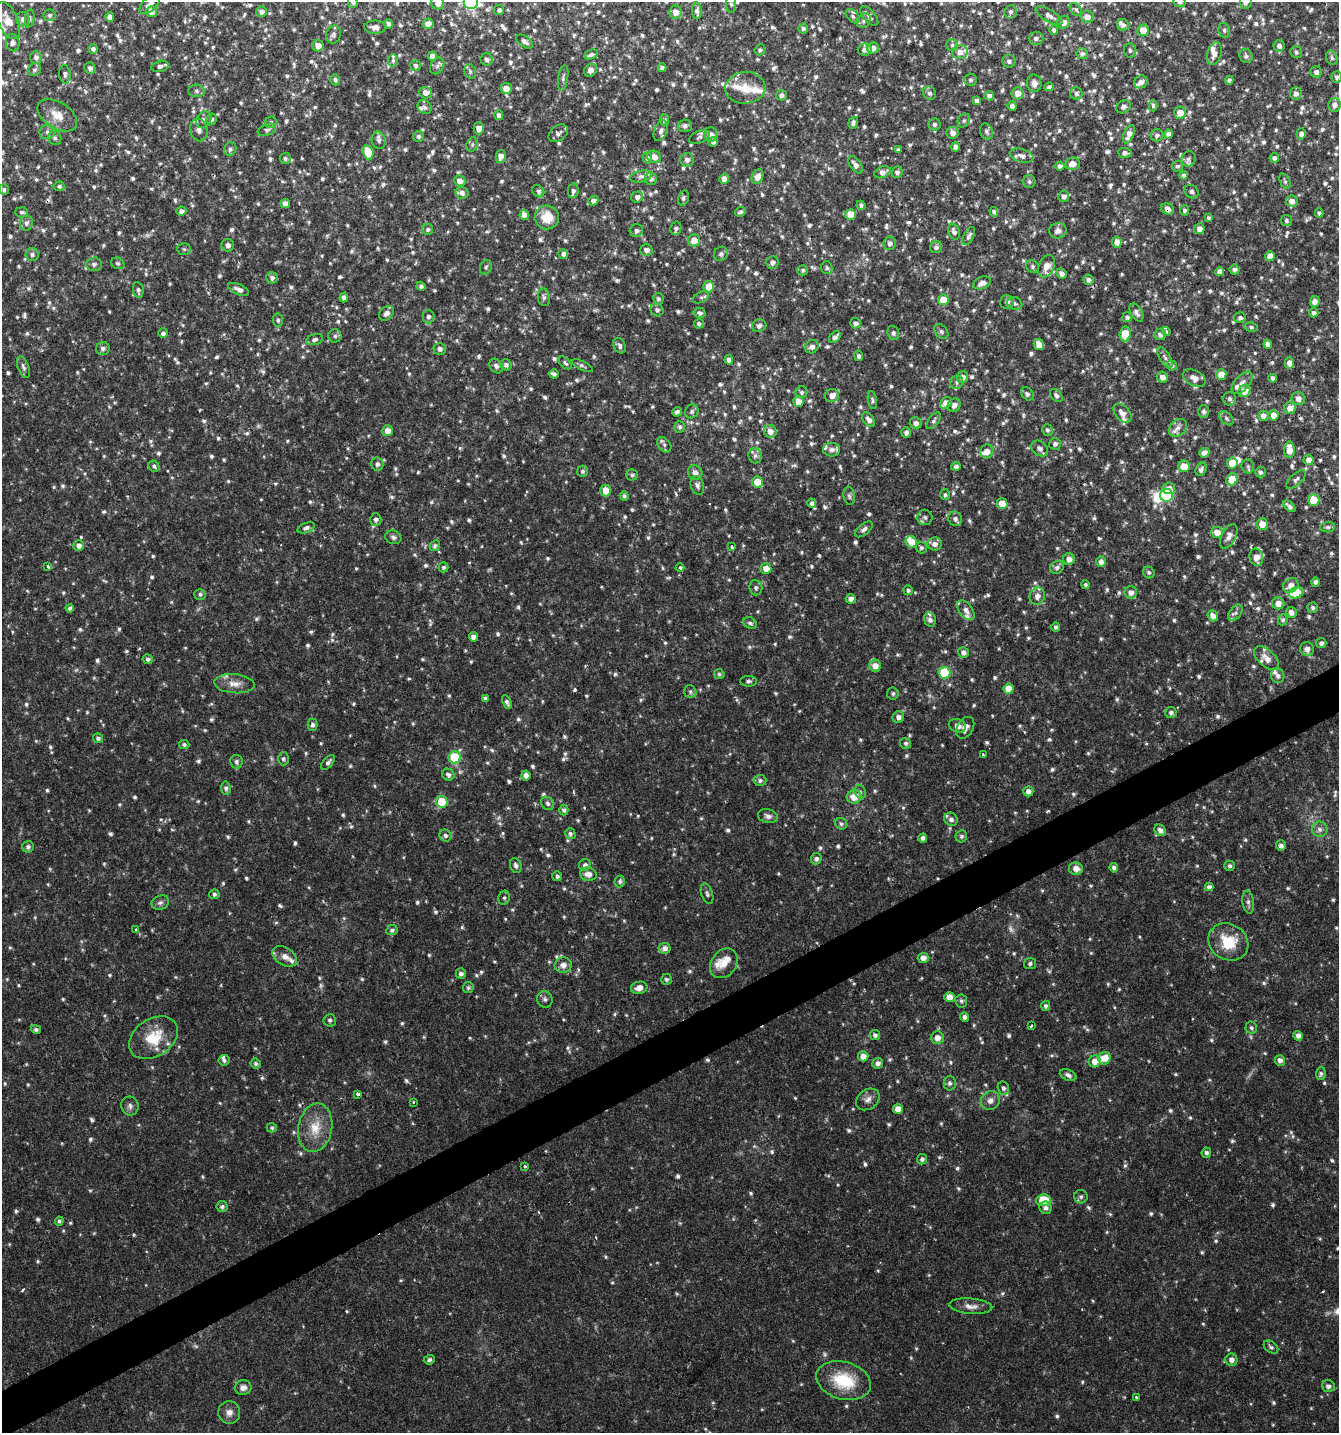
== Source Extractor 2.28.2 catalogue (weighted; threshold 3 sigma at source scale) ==
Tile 7 of 4 x 4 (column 3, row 2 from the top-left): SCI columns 2833-4169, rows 2863-4293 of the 5606 x 5728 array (HDU 1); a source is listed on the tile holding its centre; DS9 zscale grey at full resolution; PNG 1341 x 1435 px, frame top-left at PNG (2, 2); each listed source drawn as its Kron ellipse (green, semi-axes under 4 px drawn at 4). Shown black and unused: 3% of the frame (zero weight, under 2 of 3 exposures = <1% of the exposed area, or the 3 px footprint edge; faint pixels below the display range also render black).
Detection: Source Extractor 2.28.2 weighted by HDU 2 'WHT'; one run over the whole footprint, this tile lists its part. Background 0.0336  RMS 0.0032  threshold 0.0143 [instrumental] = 3 sigma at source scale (4.5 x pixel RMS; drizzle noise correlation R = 1.50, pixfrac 1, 0.0396/0.0396 arcsec/px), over >= 5 px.
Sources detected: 1479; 14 too faint to see at this stretch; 2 inside a brighter object's white glare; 2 cosmic-ray / hot-pixel residue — neither listed nor drawn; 53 inside a brighter listed object's ellipse — not listed separately; of the other 1408, all 500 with FLUX_AUTO >= 0.708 (the completeness limit of this list) listed and drawn (908 fainter detections not listed), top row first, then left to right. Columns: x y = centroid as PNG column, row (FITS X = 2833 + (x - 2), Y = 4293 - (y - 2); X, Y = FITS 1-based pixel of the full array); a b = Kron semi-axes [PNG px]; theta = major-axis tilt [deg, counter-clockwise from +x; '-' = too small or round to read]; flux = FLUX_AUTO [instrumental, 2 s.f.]
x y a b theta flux
353 2 5 5 - 0.82
471 2 7 7 - 87
1179 2 6 5 - 0.94
1246 2 7 6 - 1.5
438 3 6 6 - 2.8
150 4 13 6 43 1.8
731 4 9 5 89 0.76
1076 9 7 5 -49 0.73
499 10 5 5 - 0.95
697 11 8 4 -88 1.3
151 12 5 5 - 2.2
261 12 5 5 - 1.5
675 12 6 6 - 3
1011 12 7 6 - 0.87
49 15 6 6 - 0.79
853 16 8 5 -45 0.83
869 16 12 6 -49 1.2
1049 16 15 6 -30 1.8
110 17 5 4 - 1.8
1087 17 7 6 - 2.1
23 19 7 6 - 1.2
30 19 9 4 82 0.77
8 20 20 10 -66 3.7
864 20 8 6 47 0.99
1064 22 6 6 - 2.2
388 24 5 4 - 0.88
428 24 5 5 - 2.3
1123 25 6 5 - 1.1
375 27 11 6 -1 1.6
803 28 5 5 - 0.81
1054 30 5 4 - 0.79
1143 30 6 5 - 3.8
1224 30 7 5 -77 0.83
333 35 9 7 76 1
1036 38 7 6 - 1.1
525 41 9 5 -35 1.2
13 43 8 7 - 1.5
952 45 6 5 - 0.72
318 46 5 5 - 2.8
1279 46 6 5 - 1.3
873 48 6 5 - 1.8
93 49 5 4 - 0.95
760 50 5 5 - 0.87
865 50 7 6 - 1.5
1130 50 7 6 - 0.87
960 52 8 7 - 2.5
1296 52 6 5 - 0.72
1214 53 12 7 72 2.2
591 54 7 4 20 1.1
1082 54 6 5 - 1
432 56 5 4 - 2.8
1246 56 7 6 - 1
36 57 6 6 - 1.2
1332 58 7 5 -74 0.76
487 59 6 6 - 1.3
393 61 6 5 - 0.76
1009 61 6 6 - 1.1
416 65 5 5 - 0.82
160 66 9 5 13 1
437 66 9 6 58 0.92
90 68 6 5 - 1.2
662 68 4 4 - 1.1
34 70 7 6 - 0.81
590 70 7 6 - 1.3
470 71 7 5 -74 0.76
1316 72 6 5 - 1
65 74 9 5 -84 0.98
1336 77 6 5 - 0.77
563 78 13 5 82 0.94
335 80 5 5 - 0.81
970 80 6 6 - 0.76
1229 80 4 4 - 0.8
1141 82 7 6 - 1.5
1034 83 9 7 -85 1.8
1049 87 4 4 - 0.73
506 88 6 5 - 2.9
745 88 20 16 5 5.6
197 91 8 6 -4 0.98
426 93 6 6 - 2.1
929 93 7 6 - 0.97
1018 93 6 6 - 3
1076 93 6 6 - 0.81
1296 93 6 6 - 1.4
781 95 5 5 - 0.98
989 96 5 5 - 1.2
977 101 4 4 - 1.3
1335 105 7 6 - 1.4
1012 106 5 4 - 1.2
1153 106 5 3 - 0.74
424 107 8 6 -45 1
1124 107 8 6 34 1.1
1180 113 6 6 - 4
57 115 22 13 -32 5
499 115 5 4 - 1.3
212 119 6 5 - 0.84
204 120 9 7 57 1.5
664 120 5 4 - 0.74
964 120 7 6 - 0.74
271 122 6 5 - 0.74
853 123 6 4 72 1
935 124 6 6 - 0.95
685 126 7 6 - 1
479 128 6 5 - 2.2
199 130 11 8 -76 1.8
267 130 10 5 22 1
661 131 11 6 68 1.2
986 131 8 6 -70 0.89
47 132 8 7 - 1.3
558 133 11 7 37 1.2
952 133 6 6 - 1.7
711 134 7 6 - 1.4
1129 134 10 5 67 2.3
1168 134 4 4 - 1.5
1301 134 5 4 - 1.4
1157 135 6 6 - 0.98
418 136 5 5 - 0.79
699 137 11 6 24 1
55 138 7 6 - 0.93
379 140 9 7 -78 1.3
713 142 5 5 - 1
472 144 7 5 71 0.77
956 147 4 4 - 1.6
230 149 7 6 - 0.93
898 150 4 4 - 0.72
368 152 7 5 -72 6.8
1125 153 7 5 -3 1.2
501 156 6 5 - 2.3
1022 156 12 6 -17 1.6
654 157 7 6 - 2.1
285 158 5 5 - 0.79
647 158 5 4 - 0.78
1274 158 5 4 - 1.1
1188 159 8 7 - 0.92
687 160 6 6 - 1.3
1073 164 7 6 - 2.8
855 165 10 5 -53 1.9
1060 166 5 4 - 1.1
1177 166 5 5 - 0.8
883 172 8 5 24 1.8
897 172 6 5 - 0.82
1183 175 4 4 - 0.75
641 176 11 5 13 1.3
757 177 7 5 69 2.4
724 178 5 5 - 2
651 179 6 6 - 1.2
460 181 5 5 - 1.8
1285 181 8 5 -69 0.74
1029 182 6 6 - 0.79
59 186 5 4 - 0.74
4 190 5 5 - 0.71
538 191 6 5 - 0.84
573 191 7 5 81 1.1
1191 192 7 6 - 0.94
462 193 6 6 - 1.4
1064 196 6 5 - 1.3
637 197 6 5 - 1.5
683 198 8 5 75 0.78
593 201 5 4 - 1.5
1292 201 6 5 - 2.1
285 203 5 4 - 2.1
861 205 4 4 - 0.85
1168 209 7 5 -30 1.5
1185 210 5 4 - 0.75
181 211 5 4 - 1.3
22 212 6 5 - 0.83
740 212 6 4 26 0.74
994 212 5 4 - 0.86
1319 213 4 4 - 0.8
851 214 5 5 - 4.7
524 215 5 4 - 1.8
547 217 12 12 - 6.8
1209 218 4 4 - 0.73
1286 220 5 5 - 0.75
26 223 7 6 - 1.2
676 228 7 5 76 0.99
428 229 5 5 - 0.75
1199 229 5 5 - 2
636 231 7 6 - 1.1
1058 231 8 7 - 1.6
954 232 8 5 -69 1.4
969 236 10 5 62 1
694 240 6 6 - 3.5
1117 242 5 5 - 2.6
890 243 6 6 - 1.3
228 245 6 6 - 1.5
936 247 6 5 - 1.1
184 249 7 6 - 0.82
646 250 6 5 - 1.5
563 254 5 4 - 1.2
721 254 7 7 - 1.1
32 255 6 6 - 1.1
1270 256 5 5 - 3
772 262 6 6 - 1.3
118 263 7 5 -27 0.76
94 264 8 7 - 1.2
1032 266 6 6 - 0.85
1047 266 12 7 67 3
486 267 7 5 65 0.73
827 268 6 5 - 0.75
803 270 5 5 - 0.75
1235 270 5 5 - 1.1
1220 271 4 4 - 1.9
1061 274 5 5 - 1.4
272 278 6 5 - 1.1
1088 280 5 5 - 1.3
982 283 9 6 21 2.1
421 286 4 4 - 0.98
709 287 5 5 - 5.7
239 289 11 5 -24 1.6
138 290 8 5 -80 0.92
544 297 9 6 -80 0.98
701 297 8 5 27 0.74
344 298 5 4 - 1.3
658 299 5 5 - 0.74
943 300 5 5 - 5.6
1315 301 5 5 - 2.1
1007 302 7 7 - 1.2
1015 304 8 6 -25 0.87
657 310 7 6 - 0.99
387 313 8 6 41 1.4
699 313 6 5 - 0.95
1136 313 10 5 -60 1.3
1314 313 5 4 - 1.2
428 317 6 6 - 1
1127 317 5 5 - 0.89
1240 318 6 5 - 0.85
278 320 6 5 - 0.72
855 323 5 5 - 1.4
699 324 5 4 - 0.75
759 326 7 6 - 1.3
1251 327 7 5 -12 0.76
1166 331 4 3 - 1.2
941 332 8 6 -51 0.72
163 333 5 4 - 1
893 333 7 5 -72 0.89
1125 334 7 5 84 7.8
1160 334 6 5 - 1.4
335 336 6 6 - 0.86
835 337 7 4 46 1.5
314 339 8 5 14 0.98
1268 344 4 4 - 1.7
1039 345 6 5 - 3
619 346 8 6 -62 1.2
812 347 7 6 - 1.9
103 349 7 6 - 1.1
440 349 6 6 - 1.4
859 356 5 4 - 0.96
1165 357 11 5 -56 1.3
729 360 5 4 - 2
565 363 8 4 -44 0.71
1289 363 6 5 - 2.1
506 365 6 5 - 1.1
496 366 8 6 -51 1.1
582 366 11 4 -26 0.87
1172 366 5 5 - 0.79
23 367 11 5 -70 1.1
554 374 5 4 - 0.84
1221 375 5 5 - 4
963 377 6 5 - 1.6
1162 377 5 5 - 1.9
1194 378 12 7 -27 2.6
1273 378 4 4 - 1.4
957 382 7 6 - 0.9
1242 383 13 7 49 1.9
1244 391 6 5 - 4.4
802 392 6 6 - 0.77
1027 394 7 5 -47 0.95
832 395 7 6 - 2.6
1056 395 7 5 -50 0.89
1229 399 6 6 - 1.1
1298 399 6 6 - 1.9
872 400 9 4 -80 0.71
798 401 5 5 - 3.1
946 403 7 5 48 3.3
954 405 7 6 - 1.5
1290 408 6 6 - 2.8
692 411 7 6 - 0.95
677 412 5 4 - 1
1204 412 6 5 - 1.1
1122 413 11 7 -50 2
1274 415 5 5 - 3.2
1263 416 5 5 - 1.6
1227 418 8 5 -41 0.81
869 420 8 5 -54 1.5
934 421 10 5 53 0.85
916 423 6 5 - 1.1
680 427 6 5 - 0.91
1178 428 10 8 41 1.8
1047 430 6 5 - 0.78
388 431 5 5 - 3.1
770 431 6 6 - 2.4
906 432 5 4 - 1.3
1055 444 6 6 - 1
664 445 8 6 -51 1
1040 448 9 7 -39 1.4
831 450 8 7 - 1.8
1289 450 8 5 -90 3.9
987 451 7 6 - 2.4
1204 453 5 4 - 2.1
755 456 7 7 - 1.2
1309 460 5 5 - 2.1
1232 463 5 5 - 6.6
377 464 6 6 - 1.2
154 466 6 5 - 0.9
956 466 4 4 - 0.96
1184 466 6 5 - 4.3
1248 466 7 6 - 0.71
1201 469 7 5 62 1.1
582 471 5 5 - 0.74
1260 472 5 5 - 0.95
695 473 7 7 - 2.1
632 475 5 5 - 0.8
1296 479 12 5 42 1.2
1232 480 6 5 - 7.5
757 482 6 5 - 6
697 485 9 6 -72 1.2
1169 488 6 5 - 2.3
606 490 6 5 - 3.5
945 495 5 5 - 0.78
1167 495 6 6 - 23
624 496 5 4 - 0.71
849 496 9 5 -81 0.82
1314 500 6 5 - 7.7
812 503 5 4 - 1.4
1002 503 5 5 - 5.4
1289 506 7 4 -41 1.1
925 517 8 7 - 1
376 519 6 5 - 0.99
955 519 7 6 - 1.4
1262 524 6 5 - 3.5
1328 527 7 5 0 0.94
306 528 9 5 22 1.1
864 529 10 5 40 1.1
1217 532 6 5 - 3.2
1229 536 13 7 63 1.9
393 537 8 6 -21 0.92
911 542 6 5 - 5
935 544 7 6 - 1.8
79 546 5 5 - 1.5
435 546 6 5 - 0.84
732 547 3 3 - 1.1
921 548 6 5 - 0.81
1256 557 9 7 -77 3.6
1069 559 6 5 - 2.2
1101 562 5 5 - 1.7
48 566 4 3 - 1.5
443 567 5 5 - 0.84
680 567 4 4 - 0.73
1057 567 7 6 - 1.2
766 569 5 5 - 3.1
1149 572 6 5 - 0.79
1315 582 5 4 - 1
1085 585 4 4 - 0.71
1291 585 8 7 - 2.8
756 588 7 6 - 0.98
908 590 5 4 - 0.82
1131 592 6 6 - 1.8
1296 593 7 5 20 9.4
200 594 6 5 - 0.74
1037 596 9 7 74 2
851 599 5 4 - 1.8
1278 603 6 6 - 2.7
70 608 4 4 - 0.87
1313 608 5 5 - 0.81
966 610 11 6 -53 1.8
1291 612 5 5 - 2.1
1236 613 9 6 51 1
1213 616 5 5 - 1.9
930 620 7 6 - 1.2
1283 620 5 4 - 0.78
750 623 7 5 -28 0.87
1056 627 5 4 - 0.8
474 637 4 4 - 2.5
1321 643 5 5 - 1
1307 649 7 7 - 1.7
963 652 5 5 - 1.4
1267 658 15 8 -42 2.7
148 659 5 5 - 0.84
875 666 6 6 - 2.9
944 673 6 6 - 19
719 674 5 5 - 0.73
1278 676 7 6 - 1.2
748 681 8 5 1 0.82
234 684 20 9 -4 3.2
1009 689 5 5 - 5.4
690 692 7 6 - 0.74
893 693 6 6 - 0.72
485 698 4 4 - 0.85
507 702 7 4 -67 1
1171 713 5 5 - 1
898 717 6 5 - 1.3
312 725 6 5 - 0.96
957 726 9 6 -22 1.8
965 728 12 8 58 2
98 738 5 5 - 0.9
906 743 6 5 - 0.77
184 744 5 4 - 0.77
983 754 3 3 - 0.97
455 757 6 6 - 18
283 759 6 5 - 0.74
236 762 7 6 - 0.99
328 762 9 4 50 1
448 775 6 5 - 1.1
526 775 5 4 - 1.6
760 780 6 5 - 0.86
226 788 6 5 - 0.97
1028 791 5 5 - 1.6
860 792 7 5 -67 0.72
854 797 7 6 - 4.2
442 802 6 6 - 9.6
548 803 7 6 - 0.89
564 810 5 4 - 0.87
768 816 10 7 -13 1.3
951 819 7 6 - 1.3
841 824 6 5 - 0.74
1320 829 8 7 - 1.5
1160 830 6 5 - 1.3
570 834 5 5 - 0.95
445 836 6 5 - 0.88
961 836 6 5 - 0.74
923 838 4 4 - 1.2
1281 846 5 5 - 1.1
28 847 6 5 - 0.95
816 859 5 5 - 1
585 865 6 5 - 1.1
516 866 7 5 -73 1.1
1230 866 5 5 - 0.79
1076 868 7 6 - 2.4
1114 868 5 4 - 1.1
588 874 8 6 -9 2.3
557 876 5 4 - 0.87
620 881 6 5 - 0.85
1209 887 4 4 - 1.1
214 894 5 5 - 0.84
707 894 10 5 -71 0.93
504 898 7 5 76 0.79
1248 902 11 5 -82 1.2
160 903 9 7 22 1.1
136 929 3 3 - 1.8
392 930 6 5 - 0.75
1228 942 21 17 -32 10
665 948 6 5 - 1.7
285 956 13 8 -32 2.6
923 958 5 5 - 2
724 963 16 12 54 4
1030 963 6 5 - 0.75
563 965 8 8 - 2.3
461 973 5 5 - 1.2
666 979 5 5 - 0.75
468 988 5 5 - 0.78
639 988 8 6 12 2.5
949 997 5 5 - 3.1
545 999 8 7 - 1.1
961 1001 6 6 - 0.81
1046 1006 5 4 - 0.85
965 1017 4 4 - 1.3
330 1020 6 6 - 0.75
1031 1026 3 3 - 0.72
1251 1028 6 6 - 0.72
36 1029 5 4 - 0.8
875 1035 5 5 - 1.1
1298 1036 5 4 - 1.5
153 1038 26 18 33 11
937 1038 6 6 - 2.5
863 1056 5 5 - 2.6
1105 1058 6 6 - 3.7
224 1060 5 5 - 0.74
1280 1060 5 5 - 1.5
1095 1061 6 6 - 2.5
878 1063 5 5 - 1.4
255 1064 5 4 - 0.77
1321 1074 6 5 - 0.72
1068 1075 9 5 -25 1
950 1083 7 6 - 0.93
1003 1088 7 5 -74 0.84
358 1094 3 3 - 7.7
868 1099 13 9 35 1.9
990 1101 10 9 - 1.9
414 1102 3 3 - 1
130 1106 9 8 - 1.3
898 1109 5 5 - 2.6
272 1128 5 4 - 0.71
315 1128 24 17 79 7.7
1206 1153 5 5 - 0.85
922 1159 5 5 - 0.85
524 1166 3 3 - 2.1
1081 1197 7 6 - 0.87
1043 1200 7 6 - 11
222 1207 5 5 - 0.89
1046 1208 6 6 - 1.1
59 1221 4 4 - 0.73
971 1306 21 7 -5 2.5
1271 1347 8 5 -40 0.82
429 1360 5 4 - 0.8
1231 1360 6 6 - 1.5
844 1381 28 18 -16 14
1328 1386 6 6 - 1.2
243 1388 8 7 - 1.6
1136 1398 3 3 - 1.5
229 1412 11 11 - 2.1
Overlapping masked pixels (flux is a lower limit): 1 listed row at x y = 1168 209
Isophote crosses this tile's border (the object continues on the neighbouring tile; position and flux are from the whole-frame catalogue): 7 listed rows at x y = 353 2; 471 2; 1179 2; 1246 2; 438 3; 150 4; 731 4